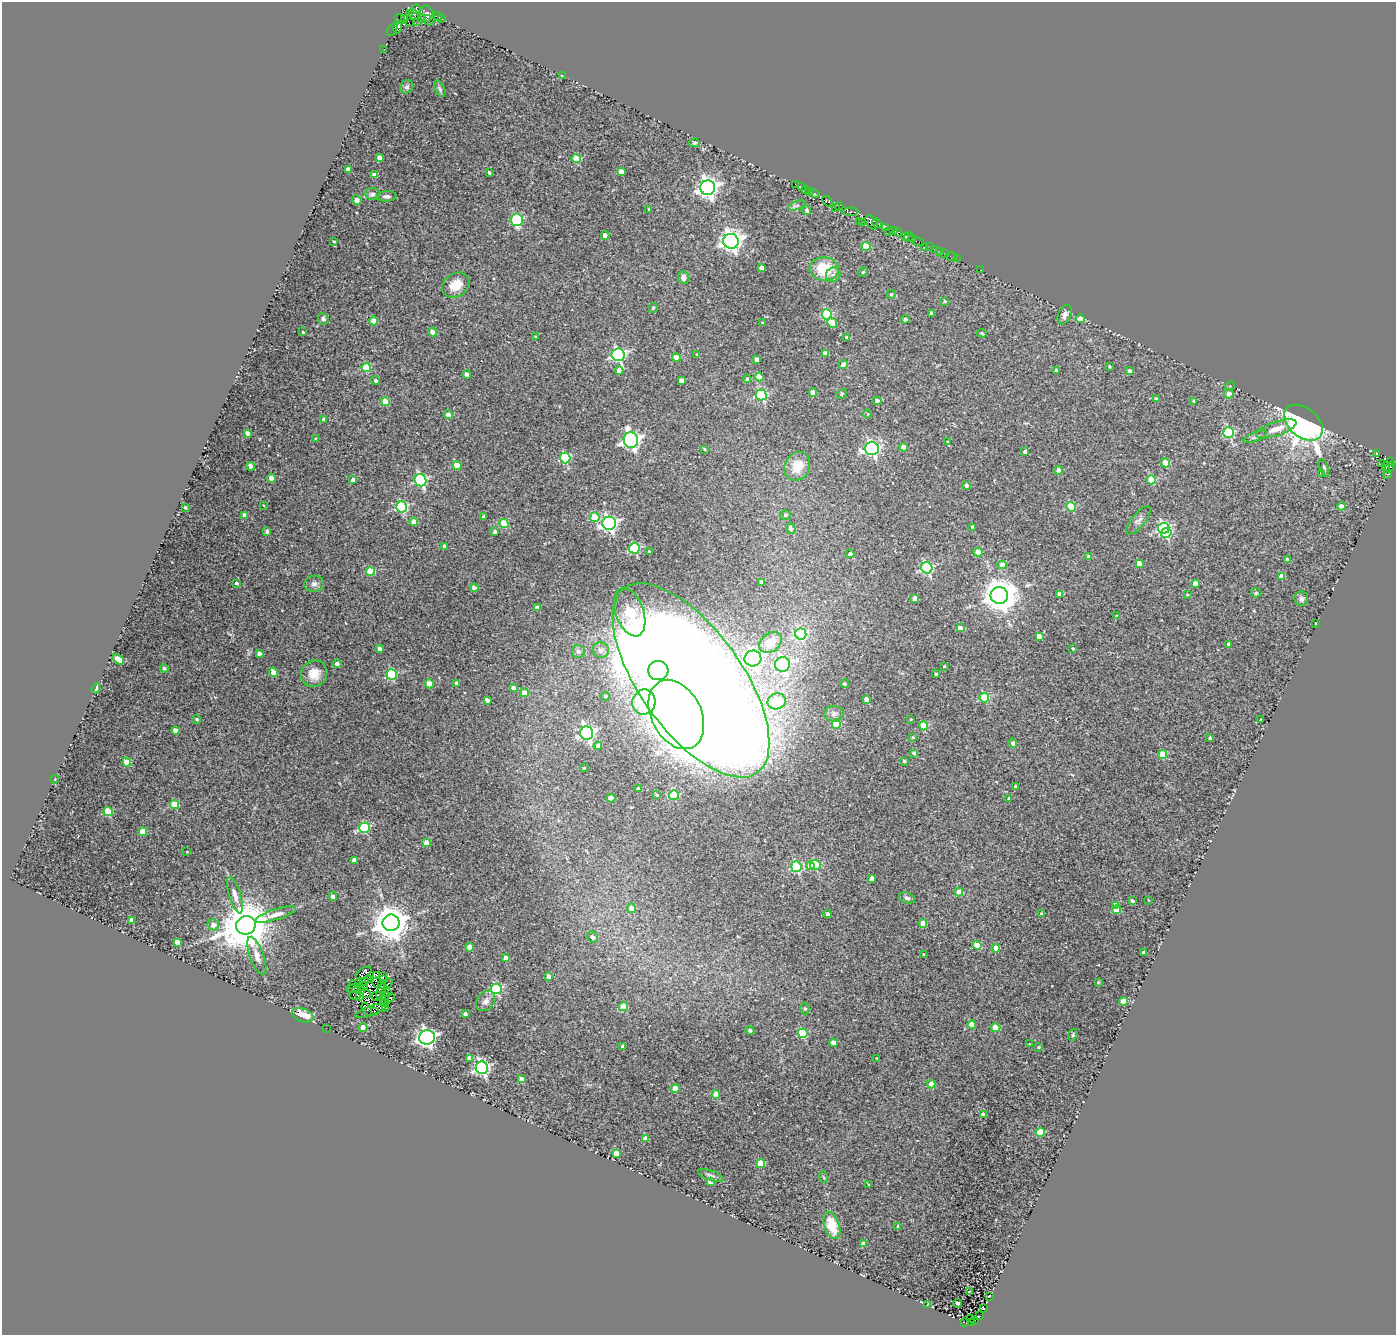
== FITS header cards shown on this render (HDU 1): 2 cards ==
NAXIS1  =                 1394
NAXIS2  =                 1333

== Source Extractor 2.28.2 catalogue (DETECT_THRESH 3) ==
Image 1394 x 1333 px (HDU 1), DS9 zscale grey, 1 PNG px = 1 image px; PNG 1398 x 1337 px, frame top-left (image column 1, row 1333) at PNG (2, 2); each listed source drawn as its Kron ellipse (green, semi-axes under 4 px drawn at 4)
Background 0.013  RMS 0.015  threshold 0.0463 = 3 sigma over >= 5 px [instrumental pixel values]
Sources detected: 377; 10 with non-positive FLUX_AUTO (blend fragments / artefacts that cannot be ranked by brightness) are neither listed nor drawn; the other 367 listed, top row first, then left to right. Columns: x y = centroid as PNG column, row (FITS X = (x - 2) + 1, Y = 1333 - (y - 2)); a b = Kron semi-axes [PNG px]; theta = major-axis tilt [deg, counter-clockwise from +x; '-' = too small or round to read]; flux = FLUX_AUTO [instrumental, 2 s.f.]
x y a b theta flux
416 9 5 3 - 40
410 14 3 2 - 12
414 15 6 3 -48 66
428 16 10 7 -71 3.2
437 16 5 3 - 5.5
404 18 4 3 - 49
400 19 6 3 -53 55
421 19 4 3 - 1.4
427 19 2 2 - 5.5
442 19 3 2 - 1.1
417 21 4 3 - 11
409 23 2 2 - 8.3
398 28 6 3 76 260
392 30 7 3 59 99
384 49 2 2 - 1.8
562 76 3 2 - 0.85
407 87 7 6 - 1.8
440 89 9 5 -64 2
694 143 5 4 - 1.3
379 158 4 4 - 6
576 159 4 4 - 29
348 170 4 4 - 12
489 172 3 3 - 2.1
621 172 4 4 - 11
374 175 4 4 - 6.5
795 184 2 2 - 5
801 187 3 2 - 3.1
708 188 7 7 - 640
805 189 2 2 - 7.5
810 192 4 3 - 8.7
373 194 7 6 - 4.3
814 194 5 3 - 23
387 196 10 5 2 3.4
357 200 5 4 - 4.8
827 201 6 3 -51 4.8
797 205 9 4 19 2.3
835 207 2 2 - 6
839 207 4 3 - 6.7
649 209 3 2 - 0.79
807 210 5 4 - 2.9
850 212 8 3 3 25
517 220 6 6 - 99
859 221 3 2 - 9.5
871 222 8 5 -56 71
862 223 3 2 - 11
877 223 5 2 - 16
885 228 4 3 - 10
893 230 3 2 - 9
889 231 3 2 - 3
898 232 4 3 - 11
605 235 4 4 - 9.2
905 236 3 3 - 27
908 237 5 3 - 19
912 239 3 2 - 9.6
334 241 4 2 - 1
731 241 7 7 - 650
918 242 6 2 -18 6.7
866 246 4 4 - 29
925 247 2 2 - 4.8
930 247 2 2 - 6.9
935 249 3 2 - 1.7
940 251 3 2 - 4.6
944 253 3 2 - 1.7
952 257 6 2 -19 4.2
957 259 2 2 - 1.5
762 268 4 4 - 9
824 269 14 12 -2 39
981 270 2 2 - 0.86
863 272 5 4 - 1.2
833 275 7 6 - 4
683 278 6 5 - 5.2
456 285 15 11 36 18
891 294 4 4 - 1.6
945 301 4 3 - 2
653 308 5 4 - 1.8
931 313 4 3 - 2.8
827 314 5 5 - 83
1065 315 10 6 67 4.9
323 319 6 5 - 2.9
905 319 4 4 - 2.6
1080 319 4 4 - 11
374 321 4 4 - 13
763 323 3 2 - 1
832 323 5 4 - 25
303 332 3 3 - 1.1
432 332 4 4 - 9.9
982 333 5 3 - 1.1
535 337 4 3 - 0.92
847 337 3 3 - 2
825 353 4 4 - 13
618 355 6 6 - 200
697 355 3 3 - 1.2
676 357 4 4 - 18
757 360 4 4 - 8.1
843 365 5 4 - 7.7
1109 366 3 3 - 1.2
366 368 5 4 - 43
619 370 4 4 - 11
1056 370 3 3 - 2.2
1130 371 4 4 - 5.7
467 374 4 4 - 7.2
759 377 4 4 - 21
747 379 4 4 - 2.2
376 381 4 3 - 1.9
681 381 4 4 - 8.6
1230 386 5 4 - 1.2
813 392 4 4 - 16
842 394 5 4 - 1.3
1229 394 4 4 - 7.1
761 395 5 5 - 120
1156 399 4 3 - 2
877 401 4 4 - 5.5
1194 401 4 4 - 1.6
385 402 4 4 - 28
868 414 4 3 - 0.83
448 415 4 4 - 8.4
324 419 3 3 - 2.1
1303 423 22 14 -39 680
1276 429 21 7 19 13
247 433 4 3 - 4.5
1229 433 5 5 - 91
1255 437 12 4 22 2.9
315 439 4 3 - 0.95
631 440 8 7 - 410
948 442 3 3 - 0.81
903 447 4 4 - 15
705 449 4 3 - 1.5
872 449 7 6 - 240
1025 451 4 4 - 3.1
1376 453 4 3 - 97
565 458 5 5 - 80
1391 462 3 2 - 11
1165 463 4 4 - 22
1381 463 2 2 - 5.3
457 465 4 4 - 21
251 466 4 4 - 6.9
797 466 15 12 66 20
1385 466 4 3 - 4.5
1390 467 6 3 57 69
1324 468 9 4 -70 1.8
1058 470 4 4 - 8.2
1321 473 4 3 - 1
1388 474 4 4 - 16
271 478 4 4 - 15
353 480 4 3 - 5.3
420 480 6 5 - 150
1151 480 4 4 - 43
966 485 4 4 - 3.3
263 505 3 2 - 0.77
1341 506 4 4 - 5.2
185 507 3 3 - 1.1
402 507 5 5 - 98
1071 507 5 4 - 45
245 515 4 3 - 6.3
785 515 5 4 - 1.6
484 517 3 3 - 2.4
595 517 5 4 - 39
1139 520 17 7 51 4.9
414 522 4 4 - 10
504 523 4 4 - 31
609 523 7 6 - 280
973 527 4 4 - 3.9
1164 528 6 5 - 150
791 529 5 4 - 4.3
267 531 4 3 - 3.5
495 532 3 3 - 2.7
1166 533 5 5 - 44
444 546 3 3 - 2.4
634 548 5 5 - 84
649 552 3 3 - 1.7
978 552 4 4 - 18
850 554 4 4 - 4.9
1089 557 4 4 - 3.9
1287 559 3 3 - 3
1139 563 4 4 - 9.1
1002 565 4 4 - 13
927 568 6 5 - 140
370 571 4 4 - 29
1282 576 4 4 - 9.7
761 582 4 3 - 4
236 583 3 3 - 2.5
1195 583 4 4 - 8.3
314 584 9 8 - 4.5
474 588 4 4 - 6.7
1256 593 5 4 - 1.6
1059 594 4 4 - 5
1187 594 4 3 - 1.2
999 595 8 8 - 2300
915 598 4 4 - 9.2
1301 599 7 7 - 3.9
537 607 4 4 - 4
630 612 25 14 -70 76
1116 616 4 3 - 1.5
1316 624 3 2 - 1.3
960 628 4 4 - 13
801 634 5 5 - 100
1039 636 4 4 - 8.8
770 642 12 9 39 17
1229 644 4 4 - 4.4
1073 648 3 2 - 1.1
380 649 4 3 - 5.2
601 650 8 8 - 6.3
578 651 6 6 - 4.6
259 653 4 3 - 4
118 659 6 4 -37 19
753 659 8 8 - 370
337 663 4 4 - 3.4
783 664 7 7 - 170
944 666 3 3 - 1
164 668 4 4 - 1.8
658 670 10 9 - 330
273 672 4 4 - 14
314 674 14 13 - 15
936 674 3 3 - 1.6
392 675 5 5 - 86
691 680 114 51 -54 5500
429 684 4 4 - 18
457 684 4 4 - 4.8
845 684 4 4 - 1.6
96 688 5 3 - 4.8
513 688 4 4 - 5.2
524 693 4 4 - 10
605 696 5 4 - 1.9
984 698 5 4 - 57
866 699 4 4 - 6.9
487 700 4 3 - 4.9
777 701 9 8 - 30
644 702 12 11 - 120
676 714 37 25 -63 1800
834 714 10 8 3 4.6
197 719 4 4 - 2
911 719 3 2 - 0.76
1261 720 3 2 - 1.1
836 724 5 4 - 38
923 726 4 4 - 37
175 731 4 4 - 8.5
587 733 7 6 - 270
913 737 4 3 - 1.2
1210 738 3 3 - 1.7
1013 743 5 4 - 3.2
598 746 4 4 - 6.4
914 753 4 3 - 3.3
1163 755 4 4 - 29
904 761 3 3 - 1.7
127 762 4 4 - 19
584 768 3 2 - 0.82
55 779 4 3 - 0.63
1015 786 3 2 - 1
638 789 4 4 - 3.7
657 795 4 3 - 2
674 795 5 5 - 52
611 798 4 4 - 15
1009 798 3 3 - 2.4
174 805 4 4 - 33
108 812 4 4 - 42
364 828 5 5 - 84
143 832 4 4 - 24
426 843 4 4 - 17
187 852 3 2 - 0.74
354 860 4 4 - 5.6
815 865 5 5 - 62
810 866 4 4 - 15
796 867 5 5 - 83
871 878 4 4 - 6.8
959 892 4 4 - 20
235 895 19 5 -73 6.7
333 896 4 4 - 5
907 898 8 5 -21 2.5
1148 900 4 2 - 0.65
1132 901 3 3 - 1.8
1116 905 4 4 - 8.6
632 908 4 4 - 12
1116 910 4 4 - 25
276 914 21 5 17 7.5
828 914 4 4 - 2.9
1042 914 3 3 - 1.8
132 920 4 4 - 9.4
391 923 8 8 - 2200
923 924 4 4 - 19
213 925 6 5 - 6.8
246 925 10 9 - 6100
593 937 6 5 - 3.6
177 942 4 4 - 11
977 945 5 4 - 29
470 947 4 4 - 15
996 948 4 4 - 13
1144 952 4 3 - 4.7
924 954 4 3 - 2
257 956 20 7 -70 8.2
505 957 4 4 - 5.7
364 973 9 5 31 8.3
377 975 3 3 - 4.3
382 976 3 2 - 1
549 976 4 4 - 6.3
369 979 2 2 - 1.1
383 980 3 3 - 1.9
364 982 5 2 - 1
1098 982 3 3 - 1.4
359 983 4 2 - 1
377 983 5 2 - 1.6
388 983 5 4 - 0.56
353 984 3 2 - 0.57
363 986 5 2 - 2.3
381 986 3 2 - 0.78
355 989 9 2 6 2.1
496 989 5 5 - 95
362 990 3 2 - 2.8
381 990 8 2 69 1
387 992 5 4 - 1.6
365 993 5 3 - 1.6
354 995 6 3 -8 1.1
376 996 5 4 - 0.12
385 996 5 2 - 0.71
360 997 4 2 - 0.26
390 998 5 2 - 0.15
486 1001 11 8 49 5
1124 1001 4 4 - 20
384 1003 4 2 - 0.99
623 1007 4 4 - 26
386 1008 3 2 - 1.9
805 1008 6 4 90 1.5
367 1010 7 4 -64 6.6
371 1010 16 4 21 0.92
375 1011 2 2 - 62
465 1014 4 4 - 4.3
303 1015 11 6 -19 23
972 1025 4 4 - 16
326 1028 2 2 - 28
363 1028 4 4 - 17
996 1028 4 4 - 22
750 1031 4 4 - 2
803 1033 5 4 - 50
1073 1035 6 4 70 1.5
427 1037 8 7 - 360
833 1043 4 4 - 14
1029 1044 3 3 - 0.77
623 1046 4 3 - 2.7
1039 1047 4 3 - 1.2
469 1058 4 3 - 5.1
877 1058 3 2 - 1.1
482 1068 6 6 - 230
521 1079 4 4 - 6
931 1084 4 4 - 12
675 1089 4 4 - 20
716 1094 4 4 - 18
983 1114 4 4 - 7.4
1040 1132 4 4 - 35
645 1139 4 4 - 11
616 1153 4 4 - 14
761 1164 4 4 - 31
711 1176 13 5 -19 3.3
823 1177 6 3 -69 1.3
710 1181 4 4 - 8.7
869 1185 3 2 - 0.93
832 1225 14 7 -71 28
898 1226 4 3 - 1.3
863 1244 4 4 - 5.9
969 1292 3 2 - 0.52
989 1296 3 2 - 1.1
958 1303 4 3 - 3.3
928 1304 3 2 - 0.5
983 1308 4 3 - 1.7
979 1316 3 2 - 9.1
971 1319 3 2 - 12
975 1320 3 2 - 8.1
964 1322 3 2 - 100
971 1322 2 2 - 23
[10 non-positive-flux detections neither listed nor drawn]